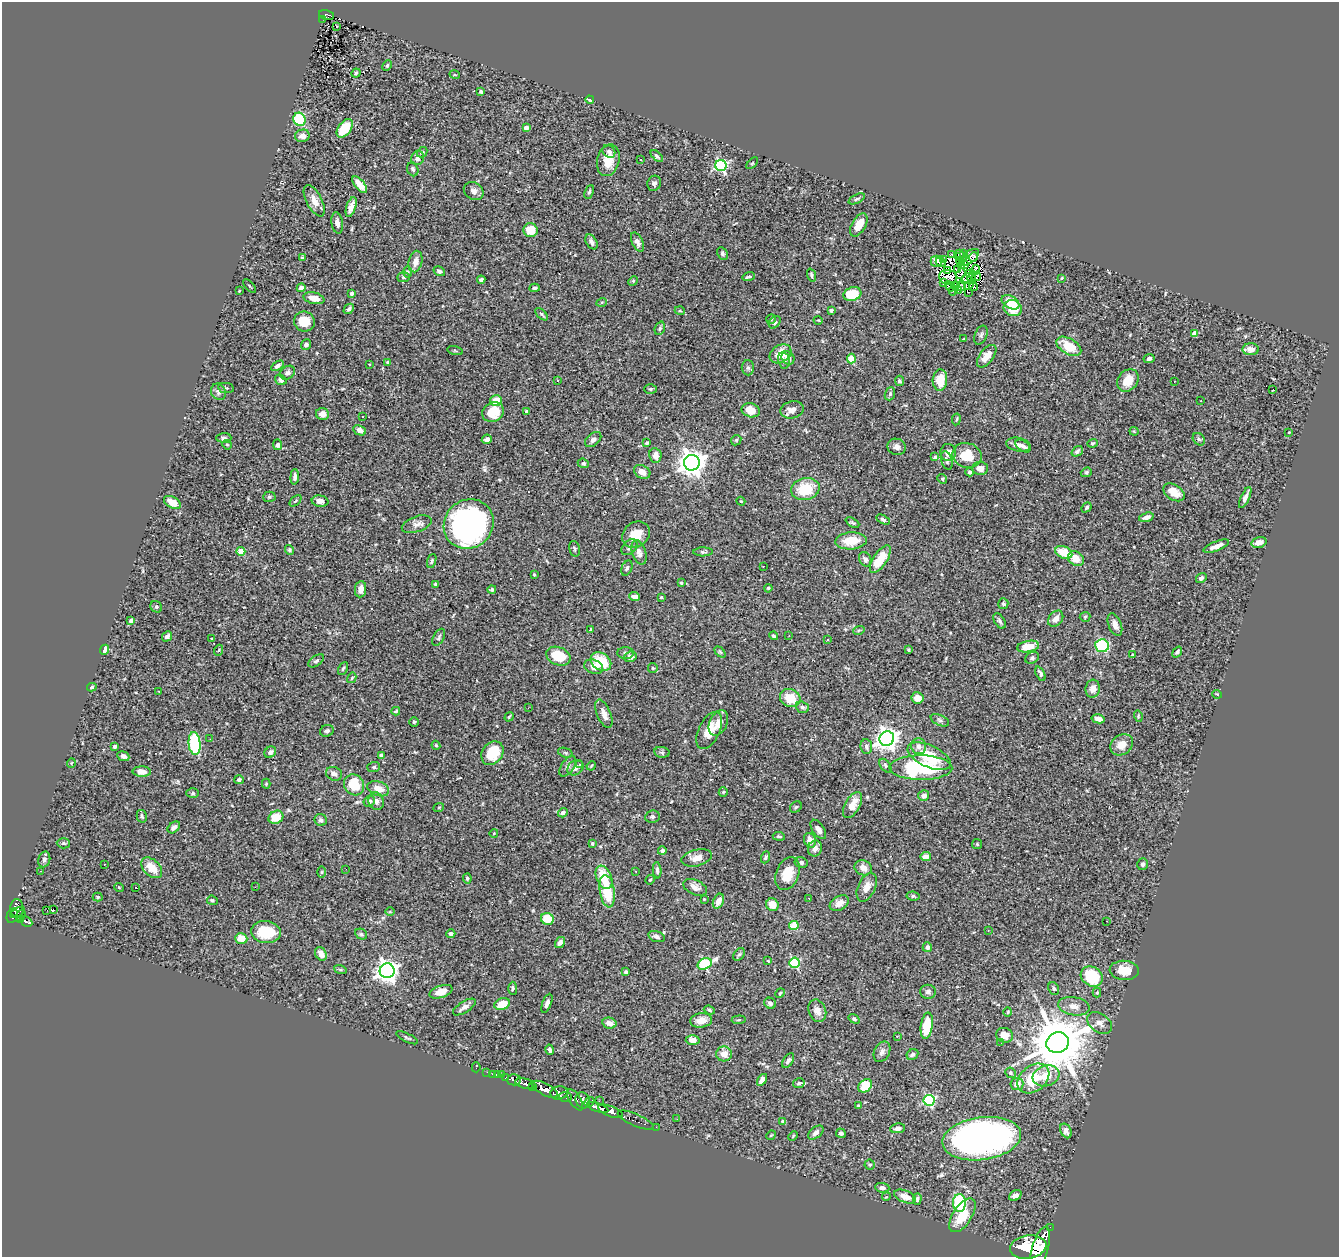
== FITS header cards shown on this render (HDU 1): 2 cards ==
NAXIS1  =                 1337
NAXIS2  =                 1255

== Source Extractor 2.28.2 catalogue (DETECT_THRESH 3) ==
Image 1337 x 1255 px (HDU 1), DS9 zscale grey, 1 PNG px = 1 image px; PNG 1341 x 1259 px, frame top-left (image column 1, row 1255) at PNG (2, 2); each listed source drawn as its Kron ellipse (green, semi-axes under 4 px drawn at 4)
Background 0.66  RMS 0.027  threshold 0.0806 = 3 sigma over >= 5 px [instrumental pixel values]
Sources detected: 448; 2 with non-positive FLUX_AUTO (blend fragments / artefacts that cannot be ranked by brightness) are neither listed nor drawn; the other 446 listed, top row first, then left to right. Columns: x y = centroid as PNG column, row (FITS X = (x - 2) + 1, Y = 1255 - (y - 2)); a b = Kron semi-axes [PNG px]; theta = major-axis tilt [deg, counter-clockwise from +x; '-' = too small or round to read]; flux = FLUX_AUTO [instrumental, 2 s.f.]
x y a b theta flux
327 15 8 5 -14 68
323 19 3 2 - 5.6
337 26 3 2 - 1.9
387 65 5 4 - 2.5
356 73 4 4 - 2.5
455 75 5 3 - 1.6
481 92 3 3 - 3.5
590 100 4 2 - 3.1
299 119 7 6 - 80
345 128 10 6 52 54
526 128 4 4 - 17
302 136 7 6 - 11
609 151 7 5 -45 4.1
422 152 6 4 43 2.5
657 156 7 4 -45 3.6
418 158 7 6 - 10
608 160 16 11 75 26
640 160 3 3 - 8.5
752 163 7 2 45 1.4
721 165 5 5 - 260
413 169 7 5 -68 4.3
654 183 8 6 63 5.5
360 185 10 5 -49 24
474 191 10 8 -34 7.9
589 192 7 4 66 2.9
857 199 9 4 25 3.5
314 201 17 8 -62 17
351 207 10 4 72 11
337 223 11 6 -80 7.3
859 225 13 7 60 25
531 230 7 7 - 33
592 242 8 5 -57 7.2
637 242 10 5 -65 8.7
722 253 6 5 - 3.6
959 253 4 3 - 1.8
951 254 2 2 - 0.82
964 254 3 2 - 2.7
303 257 3 3 - 1.7
961 257 6 2 -5 0.73
969 257 11 6 38 2.9
973 257 5 3 - 3.8
943 260 3 2 - 0.36
936 261 6 5 - 0.8
960 261 4 2 - 1.8
416 262 11 6 77 12
941 262 5 2 - 3.3
964 265 4 2 - 0.78
961 266 4 2 - 2.4
958 270 4 2 - 1.7
976 270 5 3 - 0.28
439 271 6 4 -31 3.5
947 271 3 2 - 1.4
407 272 5 3 - 2.3
961 273 5 2 - 2.9
970 274 5 3 - 3.4
811 275 7 4 -71 3.2
977 276 4 2 - 1.9
403 277 6 5 - 3.3
749 277 6 3 19 3.2
948 277 9 7 -10 2.8
967 278 7 2 44 1.6
1062 278 4 2 - 1.5
972 279 5 2 - 2.8
481 280 4 3 - 3.5
633 281 5 4 - 2
943 282 4 2 - 0.52
955 285 3 2 - 1.4
961 285 5 3 - 0.36
969 285 5 2 - 2.6
249 286 8 2 -49 1.8
950 286 5 2 - 1.7
973 287 5 3 - 2
301 288 4 4 - 11
534 288 5 4 - 2.8
958 290 3 2 - 0.44
239 291 3 2 - 1.3
953 291 5 2 - 3.8
968 292 3 2 - 0.96
352 294 4 3 - 4.2
852 294 9 6 17 44
314 298 11 5 -12 17
602 302 5 3 - 2
1010 302 9 6 -30 32
1013 308 9 8 - 51
349 309 6 4 44 5.2
831 310 3 3 - 3.2
680 311 5 3 - 1.8
541 314 8 4 -44 2.9
771 319 5 4 - 2.2
818 320 4 3 - 1.4
304 322 10 10 - 29
775 322 7 5 48 4.2
660 328 7 5 69 3.6
1195 333 4 4 - 27
981 335 10 6 67 4.9
964 339 3 3 - 1.7
306 345 5 5 - 4.8
1069 346 13 8 -31 42
1251 349 8 6 -1 13
455 351 8 3 -14 1.9
780 354 11 8 31 29
987 356 13 7 52 20
788 358 7 6 - 7.6
1149 358 5 4 - 5
851 359 5 4 - 52
784 360 8 6 -79 7.6
388 363 4 4 - 3.2
369 364 3 2 - 0.98
278 366 7 4 33 5.6
748 368 7 6 - 4
288 373 8 6 39 6.2
281 380 6 5 - 5.4
940 380 10 7 86 38
1128 380 12 9 51 29
558 381 3 3 - 2.6
899 381 5 4 - 3.8
1174 381 3 2 - 2.1
226 388 8 5 -9 3.5
650 389 6 4 0 2.7
1273 389 3 3 - 30
218 392 8 7 - 6.4
890 394 7 5 70 2.8
496 400 6 5 - 22
1201 401 3 2 - 3.2
751 410 9 7 -20 23
792 410 12 8 13 13
526 411 4 3 - 1.6
493 412 11 9 33 38
322 414 6 6 - 10
362 416 3 3 - 1.7
956 419 6 3 80 2
360 430 6 4 -27 8.1
1134 431 4 4 - 1.8
1289 432 3 2 - 1.2
224 438 7 4 1 4.2
487 439 5 4 - 8.3
1199 439 7 5 -46 3.7
593 440 9 6 41 7.1
736 440 5 4 - 2.3
647 443 4 3 - 3.1
1093 443 5 3 - 2.3
227 445 5 4 - 1.9
278 445 5 4 - 5.7
1018 445 12 6 -11 11
1023 446 8 5 -35 6.7
897 447 9 8 - 7.9
1077 451 6 4 40 4.1
948 452 8 7 - 12
655 455 7 6 - 13
967 455 15 12 -19 44
935 457 4 3 - 3.3
947 460 9 5 -73 4
583 463 5 4 - 3.2
692 463 8 8 - 1900
980 468 8 6 -2 11
642 472 9 6 -29 15
970 472 4 4 - 3.6
1086 472 6 4 21 2.4
295 477 8 4 86 5.6
942 479 5 4 - 2.6
805 489 14 10 15 58
1174 492 12 7 -33 25
269 497 6 5 - 2.8
1245 497 11 4 65 8.4
295 501 7 3 42 2
320 501 8 5 -8 9.3
741 501 4 4 - 2
172 502 9 5 -29 21
1087 507 5 4 - 3
1146 517 7 4 16 7.7
883 519 7 4 -28 3.5
852 523 7 3 -27 2.9
417 524 15 7 19 10
469 524 26 24 42 520
636 535 15 12 37 29
851 541 16 8 4 40
1259 542 7 5 17 11
1216 546 13 5 22 13
629 547 9 6 45 6
574 549 8 5 -77 3.4
289 550 5 4 - 3.3
241 551 4 4 - 42
639 552 13 7 -72 11
703 552 10 4 1 3.9
1064 552 9 6 -23 39
865 559 8 6 -62 6.9
880 559 16 6 57 52
1076 559 8 6 -35 22
432 561 7 3 72 2.4
764 566 2 2 - 6.4
627 568 8 5 67 3.9
534 575 4 3 - 1.8
1201 578 5 4 - 4.8
681 583 4 3 - 2.5
435 584 4 4 - 2.3
768 588 4 3 - 1.7
360 589 8 5 82 11
492 590 4 4 - 3.7
634 597 5 4 - 10
661 597 3 3 - 2.3
1003 604 5 5 - 3
156 607 6 5 - 3.1
1085 617 5 5 - 2.3
1056 619 9 6 52 11
131 621 4 3 - 8.4
1000 621 8 5 -58 4.2
1115 625 12 6 -69 10
590 629 3 2 - 2.1
859 630 6 3 18 2.3
167 636 5 4 - 6.6
774 636 4 4 - 2.9
789 636 3 2 - 1.6
439 637 9 5 61 3.9
212 639 3 2 - 1.9
828 640 3 3 - 4.4
1102 646 7 6 - 130
1028 647 11 5 10 30
104 650 5 3 - 4.7
219 650 5 3 - 1.7
909 650 3 3 - 2.9
720 652 6 4 -44 2.5
1177 652 6 4 54 4
626 653 8 6 -3 4.5
1132 655 4 4 - 2
558 656 12 9 -22 50
630 657 7 5 16 9
1032 658 7 5 29 4.4
316 661 9 5 35 4.3
601 662 11 8 -32 59
594 667 9 7 -22 14
343 668 7 4 62 2.9
653 668 5 4 - 2.4
1040 674 8 4 -64 4.9
352 678 5 4 - 1.9
92 687 5 4 - 2.9
1093 689 9 7 84 11
159 692 3 2 - 0.96
1217 694 5 3 - 1.3
790 698 11 8 -27 35
918 698 6 5 - 14
802 707 7 5 -18 5
528 708 3 2 - 2.8
396 711 4 3 - 2.7
604 714 15 7 -67 14
1138 716 6 3 -74 2.1
509 717 5 3 - 2
1098 719 6 4 -14 8.8
940 720 10 5 -25 4.9
414 722 4 4 - 2.3
718 723 13 9 65 17
327 731 7 5 22 5.5
709 731 20 10 65 30
887 738 7 7 - 1300
210 739 2 2 - 1.3
195 743 11 6 -85 110
436 745 5 3 - 2.1
1122 745 12 9 35 18
115 746 4 3 - 8
919 746 8 7 - 9.7
866 747 7 5 -83 5.3
270 752 6 5 - 6
662 752 8 5 -8 3.5
492 753 13 10 54 52
565 753 7 4 -21 3.9
381 755 4 4 - 9.3
123 756 6 4 -24 6.4
929 756 23 11 -24 60
71 763 5 3 - 1.4
579 765 3 3 - 1.9
568 766 11 6 55 6.8
591 766 5 3 - 1.8
885 766 8 4 -53 3.2
374 767 6 5 - 3.1
575 768 9 7 42 8.2
921 768 31 12 -1 170
142 772 9 5 -2 14
334 774 8 6 -23 6.6
239 780 5 4 - 3.9
266 784 5 4 - 2.3
354 785 11 9 -54 50
378 789 11 7 -20 20
723 792 5 4 - 2.1
193 793 6 5 - 2.9
924 796 5 5 - 11
369 801 6 5 - 5.8
376 801 9 7 -69 8.3
852 805 14 7 60 22
439 807 5 3 - 1.7
796 807 6 5 - 2.6
563 813 5 4 - 5.9
142 816 6 5 - 2.9
276 817 8 6 30 33
652 817 7 6 - 4
321 820 6 6 - 4.4
174 827 7 5 40 7
818 829 11 5 -56 7.6
494 833 4 3 - 1.2
779 836 6 3 -6 2.3
810 840 7 6 - 15
63 843 6 5 - 2.9
592 844 4 3 - 3.1
977 844 5 5 - 2.3
815 848 8 7 - 8
662 851 4 4 - 5.7
765 857 6 4 67 2.6
926 857 5 4 - 11
697 858 15 8 14 17
44 860 8 6 75 5.3
801 863 6 5 - 4.5
104 864 2 2 - 1.5
1142 864 6 5 - 4.4
152 868 12 8 -45 27
863 868 9 7 -25 9.6
346 869 2 2 - 2.6
657 870 8 4 -86 4.2
41 871 2 2 - 1
636 871 3 2 - 2.3
322 872 5 3 - 1.7
788 874 17 11 69 34
604 877 12 7 -67 51
467 878 5 4 - 2.5
650 880 5 4 - 1.8
119 887 5 3 - 1.5
255 887 2 2 - 1.4
695 887 13 7 -24 11
867 887 15 8 65 14
136 888 3 2 - 0.84
607 891 16 7 -81 65
913 896 6 4 -8 3.3
98 897 5 4 - 2
809 898 2 2 - 1.3
704 899 3 3 - 1.4
212 900 5 4 - 2.9
718 901 8 5 66 15
839 903 10 7 31 12
772 905 6 6 - 22
17 908 9 6 -89 330
47 910 2 2 - 790
53 910 3 3 - 7.7
17 912 8 3 27 260
390 912 5 3 - 1.7
21 915 6 3 57 100
12 916 7 5 69 360
21 919 3 3 - 120
547 919 6 6 - 37
26 921 6 4 -28 170
1107 921 2 2 - 0.89
794 926 4 4 - 72
988 931 3 2 - 1.2
266 932 15 11 -6 57
361 934 6 5 - 3.6
451 934 4 4 - 4.2
656 936 8 5 -16 5.4
241 938 6 5 - 22
560 942 6 4 57 7.4
927 947 5 4 - 5.1
321 954 7 5 -62 14
739 954 7 5 51 3
768 961 3 3 - 1.3
794 963 5 5 - 140
705 964 7 5 25 170
340 969 6 4 -19 2.3
1124 970 15 9 -4 29
387 971 7 7 - 1200
626 972 4 3 - 3.4
1092 976 11 9 -34 110
513 988 6 4 -88 3.2
1054 988 6 5 - 3.7
441 992 12 6 18 22
928 992 8 7 - 5.7
1097 992 5 4 - 2.3
780 993 5 4 - 2.5
547 1003 10 4 69 6.4
770 1003 6 5 - 5.7
502 1004 8 5 18 33
1074 1006 16 9 -10 15
464 1007 13 5 33 8.5
709 1010 6 4 -20 3.3
817 1011 11 8 -69 13
1008 1012 4 3 - 1.5
854 1019 6 4 -37 4.1
701 1020 11 7 7 15
739 1020 7 3 5 1.9
609 1023 7 5 -13 12
1100 1023 14 9 -35 12
927 1026 13 6 81 54
1005 1035 8 7 - 13
897 1036 3 3 - 1.8
407 1038 12 3 -26 2.9
693 1040 7 5 1 13
1001 1043 3 2 - 3.1
1058 1043 11 10 - 13000
550 1050 5 4 - 4.6
882 1052 11 7 62 7.6
724 1054 8 7 - 15
912 1055 6 5 - 5.3
788 1061 8 5 57 5.5
476 1067 5 3 - 9.9
487 1072 2 2 - 8
1010 1073 5 5 - 3.5
492 1074 3 2 - 11
502 1074 2 2 - 7.7
497 1075 3 3 - 37
1046 1076 13 10 18 31
506 1078 3 3 - 84
1033 1078 18 12 39 68
514 1080 7 5 2 260
762 1080 6 4 55 10
799 1083 6 4 11 3.4
525 1084 10 5 -15 1200
1017 1084 6 6 - 14
533 1086 4 3 - 430
865 1086 7 6 - 47
545 1089 14 5 -28 2700
559 1093 9 6 14 830
565 1097 6 5 - 350
575 1100 12 5 -59 580
583 1100 8 6 -67 460
929 1100 5 5 - 180
599 1101 2 2 - 8.7
589 1102 6 4 42 220
859 1106 4 3 - 2.4
598 1107 11 4 -18 1300
611 1111 13 5 -21 1400
677 1119 2 2 - 1.4
636 1120 19 6 -24 130
783 1122 4 3 - 5
656 1127 2 2 - 8.4
897 1128 7 5 8 6.5
1066 1131 8 5 -64 8.2
816 1132 9 5 41 7.8
841 1133 5 4 - 4.2
771 1135 5 4 - 1.8
793 1136 5 3 - 1.7
982 1139 39 21 8 740
870 1165 5 5 - 3.3
882 1188 7 5 -6 6.2
1015 1196 6 5 - 9.3
886 1197 4 3 - 1.4
905 1197 11 6 -20 17
917 1199 6 4 88 4.7
959 1203 9 6 90 120
962 1215 19 9 56 44
1050 1227 2 2 - 9.7
1028 1247 18 11 8 7000
1040 1248 22 8 74 5400
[2 non-positive-flux detections neither listed nor drawn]